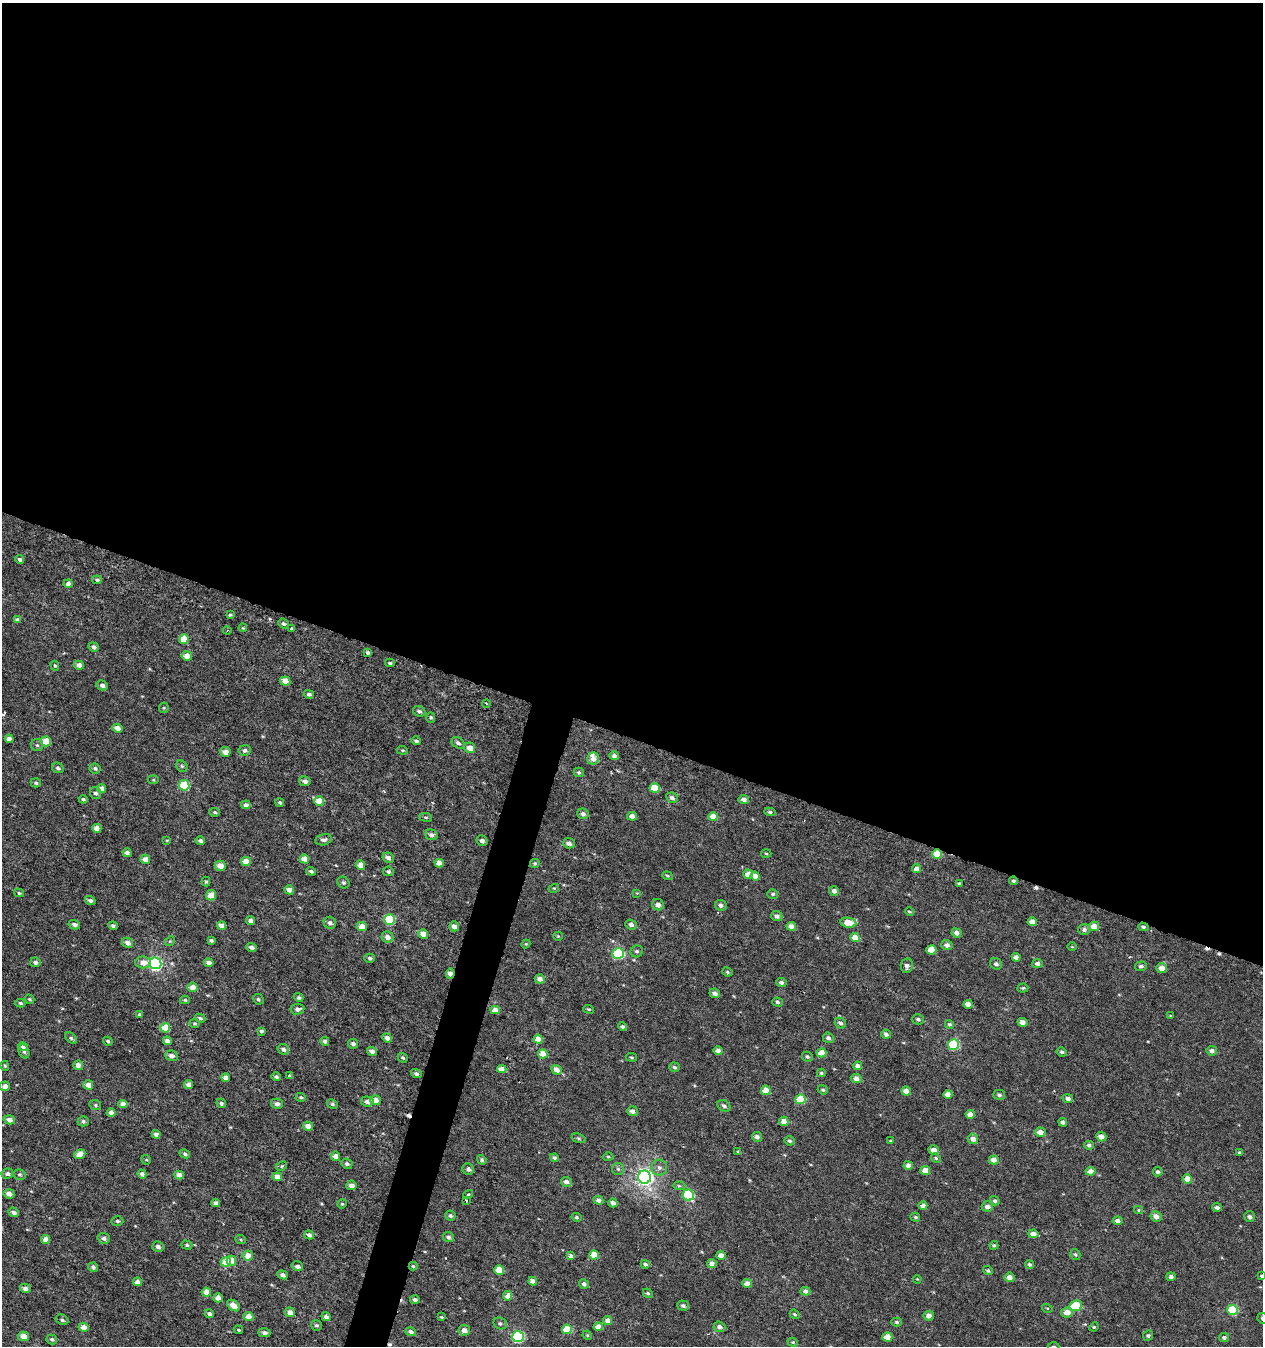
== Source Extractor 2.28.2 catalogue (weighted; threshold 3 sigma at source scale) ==
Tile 3 of 4 x 4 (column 3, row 1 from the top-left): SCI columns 2814-4074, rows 4092-5435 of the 5616 x 5441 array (HDU 1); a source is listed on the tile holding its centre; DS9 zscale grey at full resolution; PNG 1265 x 1348 px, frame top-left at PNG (2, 3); each listed source drawn as its Kron ellipse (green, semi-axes under 4 px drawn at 4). Shown black and unused: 56% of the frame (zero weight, under 3 of 6 exposures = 3% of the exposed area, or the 3 px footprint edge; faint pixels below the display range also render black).
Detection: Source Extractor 2.28.2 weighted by HDU 2 'WHT'; one run over the whole footprint, this tile lists its part. Background 3.16e-04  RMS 0.0012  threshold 0.00471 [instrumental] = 3 sigma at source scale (4.09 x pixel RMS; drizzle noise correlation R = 1.36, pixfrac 0.8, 0.0396/0.0396 arcsec/px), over >= 5 px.
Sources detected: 374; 6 cosmic-ray / hot-pixel residue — neither listed nor drawn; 1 inside a brighter listed object's ellipse — not listed separately; the other 367 listed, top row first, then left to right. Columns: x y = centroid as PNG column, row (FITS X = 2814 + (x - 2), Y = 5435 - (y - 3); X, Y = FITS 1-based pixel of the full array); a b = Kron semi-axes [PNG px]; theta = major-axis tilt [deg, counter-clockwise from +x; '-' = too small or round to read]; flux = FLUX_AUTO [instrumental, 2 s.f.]
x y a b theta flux
20 559 4 4 - 0.24
97 580 5 4 - 0.2
68 584 4 4 - 0.45
230 615 4 3 - 0.13
17 620 4 4 - 0.45
283 624 5 4 - 0.24
243 628 4 3 - 0.097
292 628 4 3 - 0.17
227 631 4 3 - 0.1
184 639 5 5 - 1.6
93 647 5 4 - 0.32
368 652 4 3 - 0.23
187 656 5 4 - 0.89
390 663 4 3 - 0.16
79 665 5 4 - 0.65
55 666 5 4 - 0.16
285 681 5 4 - 1.3
102 685 6 5 - 0.36
309 694 5 4 - 0.26
486 703 4 2 - 0.082
164 708 5 5 - 0.14
419 711 6 5 - 0.25
431 717 5 4 - 0.17
117 728 5 4 - 0.71
9 739 4 4 - 0.7
46 741 5 5 - 2.6
416 741 5 4 - 0.23
458 743 7 5 -35 0.32
37 745 6 6 - 0.23
470 748 5 5 - 0.83
245 750 6 5 - 0.28
402 750 5 3 - 0.12
225 752 5 5 - 0.64
614 756 5 4 - 0.3
593 759 6 5 - 0.66
182 766 6 5 - 0.17
58 768 6 5 - 0.26
95 768 5 5 - 0.21
579 772 5 4 - 0.17
153 780 5 3 - 0.12
305 781 6 5 - 0.43
36 783 5 4 - 0.19
184 785 5 5 - 5.5
655 788 5 4 - 2.5
101 789 4 4 - 0.77
95 793 6 5 - 0.31
672 798 6 5 - 0.3
83 799 4 3 - 0.2
744 799 5 4 - 0.51
319 801 5 4 - 1.6
280 802 4 4 - 0.16
246 805 5 4 - 0.43
215 812 5 4 - 0.18
770 812 5 4 - 0.2
583 814 6 5 - 0.34
632 816 5 4 - 0.54
426 817 6 3 -8 0.13
713 817 4 4 - 1.4
97 828 4 4 - 0.93
431 835 6 5 - 0.39
167 840 4 3 - 0.1
323 840 8 5 10 0.34
200 841 5 4 - 0.28
482 841 6 5 - 0.36
569 843 6 5 - 0.45
127 853 4 4 - 0.31
766 853 5 3 - 0.1
937 854 5 4 - 2.3
388 858 6 5 - 0.42
145 859 5 4 - 0.82
304 859 5 4 - 0.94
246 862 4 4 - 1.5
439 863 5 4 - 0.87
535 864 4 4 - 0.19
360 865 5 4 - 1.1
220 866 6 5 - 0.79
916 869 4 4 - 0.68
311 871 5 3 - 0.22
388 871 5 5 - 0.23
748 874 5 4 - 0.9
667 876 5 4 - 0.14
755 876 4 4 - 0.99
1013 881 4 4 - 0.21
206 882 5 4 - 0.16
343 882 6 5 - 0.21
959 884 3 3 - 0.12
554 888 5 3 - 0.11
289 890 5 4 - 0.67
834 891 5 5 - 0.39
19 893 5 4 - 0.17
637 893 4 3 - 0.083
773 894 5 5 - 0.2
211 895 5 4 - 1.6
90 900 5 4 - 0.32
658 905 6 5 - 0.5
721 905 6 5 - 0.32
909 911 4 3 - 0.13
777 916 5 5 - 0.33
390 920 5 5 - 6.7
250 921 4 4 - 0.59
1032 922 4 4 - 0.65
330 923 6 6 - 0.38
848 923 8 5 -8 1.5
74 925 6 4 -16 0.38
631 925 6 4 -21 0.33
113 926 4 4 - 0.28
222 926 4 4 - 0.88
362 926 5 4 - 1.1
454 926 5 5 - 0.51
791 926 5 4 - 0.72
1094 926 5 4 - 1.1
1143 927 5 4 - 0.21
1084 930 6 5 - 0.3
957 933 5 4 - 0.48
423 934 5 4 - 0.9
558 936 5 4 - 0.12
387 937 6 5 - 0.55
855 937 4 4 - 1.1
211 940 4 3 - 0.19
170 941 5 4 - 0.13
128 943 6 5 - 0.59
526 944 4 4 - 0.1
947 945 6 5 - 0.38
251 947 5 4 - 0.37
1072 947 5 3 - 0.084
931 950 5 4 - 1.7
637 951 6 5 - 0.23
618 953 5 5 - 8.3
1016 957 4 4 - 0.43
370 958 5 4 - 0.24
35 962 5 5 - 0.32
143 962 7 6 - 0.83
155 963 6 6 - 18
209 963 5 4 - 0.62
1037 963 5 4 - 0.34
996 964 6 5 - 0.33
907 966 7 6 - 0.41
1141 966 6 4 6 0.29
1162 968 5 5 - 1
727 972 5 3 - 0.15
450 974 5 4 - 0.76
540 979 5 4 - 0.62
781 982 5 4 - 0.29
193 987 5 5 - 1.1
1023 988 5 4 - 0.15
715 993 5 4 - 0.35
299 998 5 4 - 0.2
29 999 5 4 - 0.13
258 999 5 5 - 0.19
185 1000 5 4 - 0.15
778 1002 5 4 - 0.2
20 1003 5 4 - 0.18
968 1004 4 4 - 0.67
297 1009 7 5 7 0.37
589 1009 5 4 - 0.15
495 1010 5 4 - 0.72
139 1014 3 3 - 0.17
1170 1015 4 2 - 0.065
200 1018 5 4 - 0.2
918 1019 6 5 - 0.24
1022 1022 5 4 - 0.61
194 1023 5 4 - 0.15
840 1023 6 5 - 0.27
949 1024 5 4 - 0.17
622 1027 4 4 - 0.22
165 1028 5 4 - 3
261 1031 4 4 - 0.21
886 1034 5 4 - 0.32
71 1038 7 4 -45 0.19
387 1038 5 4 - 0.48
828 1038 5 5 - 0.32
538 1039 4 4 - 1.4
108 1041 5 4 - 0.16
167 1041 4 4 - 0.58
325 1041 4 4 - 0.27
353 1044 5 4 - 0.3
953 1044 5 5 - 7.7
23 1047 5 4 - 0.34
283 1049 6 5 - 0.33
718 1050 4 4 - 0.59
24 1051 7 5 -65 0.25
372 1051 5 4 - 0.38
1212 1051 5 4 - 0.39
1062 1052 5 4 - 0.21
821 1053 5 4 - 1.7
543 1054 5 4 - 1.1
171 1056 6 5 - 0.48
631 1057 6 3 -8 0.13
807 1057 5 4 - 0.23
403 1058 5 4 - 0.17
78 1065 5 4 - 0.61
5 1066 5 4 - 0.15
858 1066 4 4 - 0.43
675 1067 5 4 - 0.2
502 1069 5 4 - 0.83
557 1070 5 4 - 0.69
821 1073 4 4 - 0.15
416 1074 5 4 - 0.26
290 1076 4 3 - 0.22
276 1077 5 4 - 0.22
226 1078 4 4 - 0.69
856 1078 5 4 - 0.58
189 1084 4 4 - 0.49
88 1085 5 4 - 0.76
5 1086 5 4 - 0.61
766 1090 5 4 - 1.1
823 1090 5 4 - 0.18
906 1091 4 4 - 0.62
948 1094 4 4 - 0.87
999 1095 6 5 - 0.24
301 1097 5 4 - 0.14
1068 1098 5 4 - 0.39
800 1099 5 5 - 4
375 1100 5 5 - 1.1
367 1101 6 5 - 0.45
221 1103 5 4 - 0.22
123 1104 5 4 - 0.77
277 1104 6 5 - 0.39
332 1104 5 4 - 0.21
95 1105 6 5 - 0.17
724 1106 7 5 -38 0.28
632 1111 5 5 - 0.41
111 1112 4 4 - 0.71
970 1114 4 4 - 0.69
9 1120 6 4 -15 0.54
83 1121 5 5 - 0.24
784 1121 4 4 - 0.72
1063 1122 4 4 - 0.27
308 1126 5 4 - 0.83
1040 1132 5 4 - 0.76
156 1134 4 4 - 0.51
757 1137 5 5 - 0.42
1101 1137 5 4 - 0.75
579 1138 7 4 -19 0.18
973 1139 5 5 - 0.63
789 1141 5 4 - 0.22
890 1141 3 3 - 0.092
1089 1145 5 4 - 0.26
934 1150 5 4 - 0.81
738 1152 4 4 - 0.11
1239 1153 4 3 - 0.2
80 1154 6 4 23 1.4
185 1154 5 4 - 0.23
336 1156 5 4 - 0.74
608 1157 5 3 - 0.13
554 1158 4 4 - 0.19
936 1158 5 4 - 0.14
146 1160 5 4 - 0.12
482 1160 5 4 - 0.2
994 1160 5 4 - 0.64
347 1164 6 5 - 0.26
908 1165 5 4 - 0.58
281 1166 6 4 28 0.16
659 1168 8 8 - 0.44
468 1169 6 5 - 0.38
618 1169 6 6 - 0.24
925 1170 5 4 - 1.1
1090 1171 5 4 - 0.76
1158 1172 5 4 - 0.22
7 1174 5 5 - 0.3
19 1174 6 5 - 0.2
142 1174 4 4 - 0.4
179 1175 4 4 - 1
277 1177 5 4 - 1.2
645 1177 6 6 - 37
1187 1179 5 4 - 1.3
566 1182 5 5 - 0.45
351 1185 5 4 - 0.54
679 1186 6 4 -1 0.16
9 1194 5 5 - 0.6
468 1194 5 3 - 0.18
688 1195 5 5 - 8.3
466 1200 3 2 - 0.095
598 1200 5 4 - 0.41
995 1201 5 4 - 0.22
215 1203 4 4 - 0.32
613 1203 5 4 - 0.39
342 1204 5 4 - 0.12
923 1206 4 4 - 0.59
987 1206 5 5 - 0.51
1217 1207 5 3 - 0.26
1138 1210 4 4 - 0.11
14 1212 5 4 - 0.36
450 1216 5 5 - 0.23
1156 1216 5 5 - 0.57
576 1217 5 4 - 0.16
915 1217 5 4 - 0.17
1250 1217 5 5 - 0.32
117 1221 6 4 -2 0.21
1118 1221 5 4 - 0.48
1033 1234 5 4 - 0.63
309 1235 5 4 - 0.32
448 1237 5 5 - 0.29
104 1238 6 5 - 0.31
45 1239 4 4 - 0.93
241 1240 5 3 - 0.1
187 1245 5 4 - 0.18
994 1245 4 4 - 0.16
158 1246 6 5 - 0.38
1075 1254 6 4 -57 0.17
248 1255 5 5 - 0.96
594 1255 4 4 - 1.6
571 1256 4 4 - 0.34
721 1256 4 4 - 0.87
231 1261 5 4 - 1.3
226 1262 5 5 - 2
645 1264 4 4 - 0.24
712 1264 4 4 - 0.59
1030 1264 5 4 - 0.21
297 1266 6 4 -14 0.33
413 1266 4 4 - 0.13
93 1267 5 4 - 0.27
499 1270 5 4 - 1.6
988 1271 5 4 - 0.2
282 1275 5 4 - 0.36
1261 1276 3 3 - 0.28
1010 1277 5 4 - 0.6
1171 1277 4 4 - 0.33
917 1279 4 3 - 0.082
533 1281 4 4 - 0.62
137 1282 4 4 - 0.74
747 1283 5 4 - 0.71
584 1284 5 4 - 0.3
25 1288 5 4 - 0.42
805 1291 5 4 - 0.37
206 1292 5 4 - 1.4
648 1293 5 4 - 0.17
508 1296 5 4 - 0.9
218 1298 4 4 - 0.73
415 1300 5 4 - 0.27
233 1305 7 4 -37 0.99
683 1306 6 5 - 0.25
1076 1306 6 5 - 3.9
1047 1308 5 3 - 0.11
1232 1310 5 5 - 5.2
290 1312 5 5 - 0.67
1067 1312 6 5 - 0.8
209 1314 5 4 - 0.33
795 1314 5 4 - 0.15
929 1316 5 5 - 0.59
248 1317 5 4 - 1.1
326 1317 5 4 - 0.43
441 1317 4 3 - 0.099
1262 1318 5 5 - 0.2
62 1320 7 5 -27 0.23
608 1321 4 4 - 0.7
897 1322 5 4 - 0.19
500 1323 7 5 -26 0.25
316 1325 5 5 - 0.21
83 1327 5 4 - 1
598 1327 4 4 - 1.1
719 1327 6 5 - 0.39
1094 1327 5 4 - 0.12
567 1329 5 4 - 2.7
238 1330 5 3 - 0.14
464 1330 6 5 - 0.66
411 1332 5 4 - 0.31
264 1333 6 4 -2 0.38
587 1335 5 4 - 0.1
23 1336 6 4 -5 0.89
518 1336 6 5 - 10
1148 1336 5 5 - 0.19
887 1337 5 4 - 1.2
1224 1337 5 4 - 0.25
52 1339 5 5 - 0.21
793 1342 5 4 - 0.13
1053 1346 6 3 0 0.13
Overlapping masked pixels (flux is a lower limit): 4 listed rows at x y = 937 854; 1143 927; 450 974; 413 1266
Isophote crosses this tile's border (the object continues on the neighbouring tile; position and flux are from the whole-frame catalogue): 3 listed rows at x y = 1261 1276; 1262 1318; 1053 1346